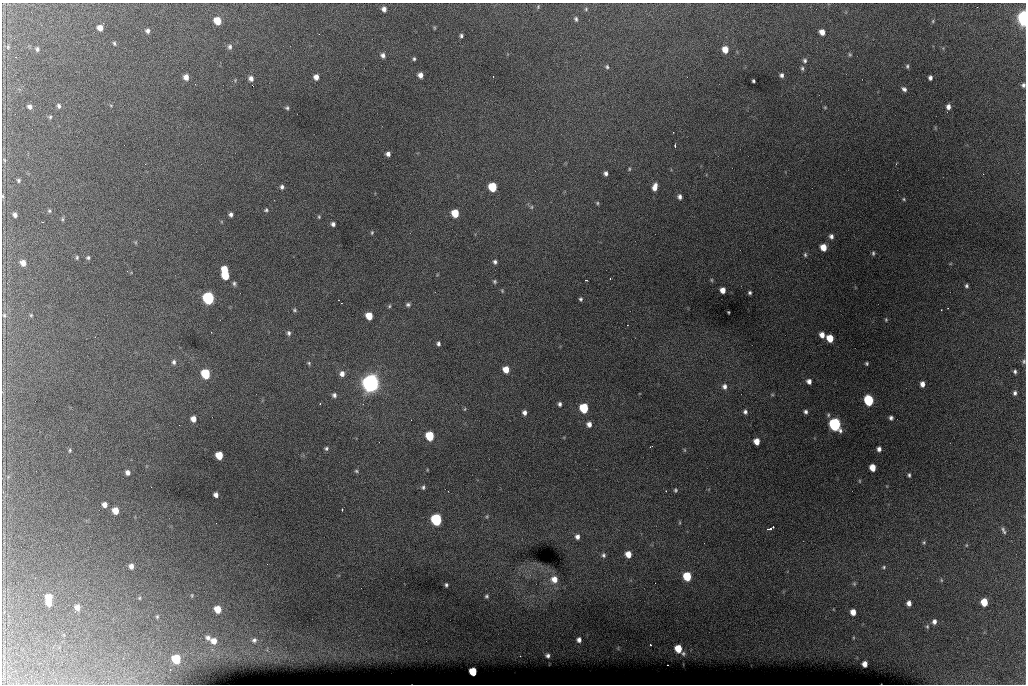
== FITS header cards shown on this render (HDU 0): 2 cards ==
NAXIS1  =                 1024 /fastest changing axis
NAXIS2  =                  682 /next to fastest changing axis

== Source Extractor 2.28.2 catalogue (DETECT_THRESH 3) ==
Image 1024 x 682 px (HDU 0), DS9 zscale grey, 1 PNG px = 1 image px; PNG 1028 x 686 px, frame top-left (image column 1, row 682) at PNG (2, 3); no overlay
Background 5920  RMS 50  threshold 150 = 3 sigma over >= 5 px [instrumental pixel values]
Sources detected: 188; all 188 listed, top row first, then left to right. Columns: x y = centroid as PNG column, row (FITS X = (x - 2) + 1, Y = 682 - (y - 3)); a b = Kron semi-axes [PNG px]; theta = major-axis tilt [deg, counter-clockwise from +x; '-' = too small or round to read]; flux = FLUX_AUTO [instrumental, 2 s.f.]
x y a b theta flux
538 7 6 4 71 4.0e+03
384 9 5 4 - 1.5e+04
586 9 5 5 - 5.1e+03
1024 18 8 5 -85 8.5e+05
576 19 6 5 - 6.9e+03
217 21 6 5 - 7.4e+04
933 21 5 4 - 3.6e+03
100 28 5 5 - 2.9e+04
434 28 5 3 - 3.2e+03
147 31 6 6 - 9.9e+03
822 32 5 5 - 2.5e+04
461 36 4 3 - 6.3e+03
114 43 5 4 - 4.5e+03
8 47 7 5 72 6.3e+03
230 47 7 6 - 9.0e+03
37 49 5 5 - 7.3e+03
725 49 6 5 - 3.9e+04
850 54 5 4 - 4.6e+03
383 55 6 5 - 1.2e+04
414 59 4 3 - 5.3e+03
805 60 5 5 - 7.1e+03
907 66 5 4 - 5.8e+03
607 67 6 5 - 6.4e+03
802 68 6 4 -77 5.7e+03
420 75 5 5 - 1.8e+04
782 75 5 4 - 9.5e+03
186 77 6 5 - 2.2e+04
316 77 5 4 - 2.0e+04
251 78 5 4 - 1.4e+04
930 78 5 4 - 1.0e+04
753 81 3 3 - 5.1e+03
1023 85 5 4 - 7.5e+03
904 89 7 5 -36 1.0e+04
59 106 6 5 - 8.2e+03
30 107 5 5 - 1.1e+04
825 107 4 3 - 3.2e+03
948 107 6 5 - 1.6e+04
287 108 5 4 - 5.6e+03
50 117 5 5 - 4.8e+03
675 146 3 2 - 7.1e+03
388 154 4 4 - 1.2e+04
4 160 5 3 - 3.9e+03
629 169 4 4 - 3.6e+03
606 173 4 4 - 9.6e+03
18 180 5 4 - 5.6e+03
282 187 5 5 - 8.8e+03
492 187 6 5 - 1.6e+05
655 187 8 5 76 2.3e+04
3 196 4 3 - 3.4e+03
680 197 6 5 - 1.1e+04
904 199 4 3 - 3.3e+03
597 203 5 4 - 4.2e+03
531 207 5 5 - 4.7e+03
266 210 6 5 - 5.6e+03
49 211 5 5 - 4.8e+03
455 213 6 5 - 8.8e+04
231 214 4 4 - 9.8e+03
15 215 5 4 - 1.1e+04
319 217 5 4 - 4.0e+03
62 219 6 4 90 4.7e+03
42 222 2 2 - 2.2e+03
333 224 4 4 - 9.9e+03
372 233 5 4 - 3.9e+03
831 236 5 4 - 1.1e+04
823 247 6 5 - 4.3e+04
873 253 5 3 - 4.9e+03
805 255 6 4 79 5.8e+03
77 257 6 4 78 4.4e+03
88 258 5 4 - 5.8e+03
495 262 5 4 - 7.8e+03
23 263 6 5 - 2.3e+04
225 269 6 5 - 5.5e+04
225 275 6 5 - 1.0e+05
610 278 3 2 - 2.1e+03
586 280 3 2 - 3.3e+03
711 280 6 4 -89 3.9e+03
494 281 4 4 - 4.9e+03
234 283 5 5 - 6.8e+03
966 286 4 4 - 6.4e+03
723 290 5 5 - 2.6e+04
502 291 5 4 - 3.5e+03
750 293 3 3 - 5.7e+03
208 298 6 6 - 6.6e+05
580 299 4 4 - 5.9e+03
408 304 6 5 - 7.5e+03
389 306 5 4 - 4.5e+03
294 310 5 4 - 4.5e+03
728 312 3 2 - 2.9e+03
4 315 6 5 - 5.8e+03
31 315 4 3 - 3.6e+03
369 316 6 5 - 6.5e+04
886 320 4 3 - 3.3e+03
289 333 6 5 - 8.1e+03
822 335 5 5 - 2.2e+04
830 338 6 5 - 6.3e+04
438 344 4 4 - 8.1e+03
1024 361 6 5 - 5.7e+03
174 362 7 6 - 9.7e+03
309 363 5 5 - 4.7e+03
867 363 3 3 - 4.5e+03
506 369 5 5 - 4.4e+04
1015 371 4 3 - 6.3e+03
205 374 6 5 - 1.9e+05
342 374 7 6 - 1.9e+04
809 381 5 4 - 1.5e+04
370 383 8 8 - 1.9e+06
922 384 5 4 - 1.8e+04
724 386 8 7 - 1.5e+04
1015 393 5 4 - 8.1e+03
334 395 6 6 - 9.7e+03
772 395 5 3 - 3.5e+03
869 400 6 5 - 2.7e+05
320 404 2 2 - 2.6e+03
560 404 5 4 - 8.3e+03
584 408 6 5 - 1.8e+05
465 409 5 3 - 3.3e+03
524 412 5 5 - 1.3e+04
745 412 6 6 - 9.9e+03
806 412 4 4 - 8.4e+03
891 418 4 4 - 8.7e+03
193 419 5 5 - 2.4e+04
589 424 6 5 - 1.7e+04
835 424 7 6 - 7.7e+05
430 436 6 5 - 1.5e+05
757 441 5 5 - 3.5e+04
651 446 4 2 - 1.9e+03
326 448 4 4 - 5.9e+03
879 449 5 4 - 1.2e+04
70 450 6 4 90 5.1e+03
684 450 6 3 -89 3.4e+03
219 455 6 5 - 7.4e+04
872 467 5 5 - 4.4e+04
427 470 4 3 - 2.6e+03
356 471 6 5 - 5.1e+03
127 472 5 4 - 1.4e+04
909 475 5 3 - 5.7e+03
8 477 6 4 73 4.3e+03
859 481 5 3 - 3.0e+03
423 487 6 5 - 6.8e+03
675 490 5 4 - 5.2e+03
666 491 3 2 - 1.7e+03
216 495 5 4 - 1.4e+04
105 505 5 5 - 1.7e+04
342 510 3 2 - 2.9e+03
115 511 6 5 - 4.1e+04
487 516 5 5 - 4.6e+03
436 520 6 6 - 5.1e+05
680 522 5 3 - 3.4e+03
771 528 7 3 24 1.3e+04
1003 530 10 4 -66 8.1e+03
577 537 6 5 - 1.3e+04
924 542 5 4 - 4.5e+03
966 545 4 3 - 2.3e+03
628 554 6 5 - 3.5e+04
603 555 7 5 -89 7.9e+03
131 566 6 5 - 1.6e+04
884 567 5 4 - 4.6e+03
687 576 6 5 - 1.4e+05
554 579 9 8 - 3.2e+04
941 580 5 3 - 3.5e+03
854 584 5 5 - 4.6e+03
446 585 4 3 - 5.8e+03
192 595 5 3 - 3.4e+03
487 596 4 4 - 5.5e+03
49 597 6 6 - 5.5e+04
139 598 5 4 - 3.8e+03
984 602 6 5 - 7.7e+04
49 603 5 5 - 2.8e+04
909 603 5 4 - 1.6e+04
77 607 6 6 - 2.1e+04
218 609 6 5 - 5.5e+04
853 612 5 5 - 3.1e+04
157 617 5 4 - 4.2e+03
934 622 6 5 - 1.3e+04
927 626 6 4 -89 4.7e+03
208 638 6 6 - 1.2e+04
254 640 7 6 - 9.1e+03
579 640 5 4 - 1.2e+04
214 641 8 7 - 2.8e+04
650 645 3 2 - 2.7e+03
678 649 6 5 - 6.9e+04
683 653 5 4 - 5.5e+03
548 655 4 4 - 8.8e+03
520 656 3 2 - 2.9e+03
176 659 6 6 - 1.6e+05
865 664 5 4 - 2.1e+04
668 665 2 2 - 3.3e+03
473 672 5 5 - 1.2e+05
At the frame edge (FLAGS 8, measured only in part): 4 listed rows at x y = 1024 18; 1023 85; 3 196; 1024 361

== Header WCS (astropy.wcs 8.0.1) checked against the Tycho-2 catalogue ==
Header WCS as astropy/WCSLIB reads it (CRVAL/CRPIX/CD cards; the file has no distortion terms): RA---TAN/DEC--TAN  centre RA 07:06:07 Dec +31:10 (106.53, +31.16 deg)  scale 1.44 arcsec/px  FOV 24.5' x 16.3'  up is -93 deg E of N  parity flipped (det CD > 0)
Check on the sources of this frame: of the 60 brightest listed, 8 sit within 2.2 arcsec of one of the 15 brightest Tycho-2 stars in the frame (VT <= 12.35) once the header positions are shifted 0.06 arcsec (0.06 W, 0.02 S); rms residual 1.14 arcsec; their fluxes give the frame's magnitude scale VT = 24.99 - 2.5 log10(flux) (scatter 0.23 mag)
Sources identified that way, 8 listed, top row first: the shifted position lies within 2.2 arcsec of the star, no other Tycho-2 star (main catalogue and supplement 1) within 4.4 arcsec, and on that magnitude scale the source's flux lands within +1.5 / -3 mag of the star's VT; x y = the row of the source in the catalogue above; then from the Tycho-2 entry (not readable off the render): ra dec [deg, ICRS J2000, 3 dp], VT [Tycho-2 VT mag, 2 dp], TYC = Tycho-2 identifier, HIP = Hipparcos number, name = IAU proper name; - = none
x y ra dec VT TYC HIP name
492 187 106.458 +31.151 12.35 2438-728-1 - -
205 374 106.551 +31.041 11.84 2438-663-1 - -
370 383 106.552 +31.106 9.20 2438-180-1 - -
869 400 106.550 +31.305 11.61 2438-184-1 - -
584 408 106.559 +31.192 11.79 2438-1039-1 - -
835 424 106.562 +31.292 10.01 2438-106-1 - -
436 520 106.614 +31.135 11.36 2438-550-1 - -
473 672 106.684 +31.152 11.76 2438-931-1 - -